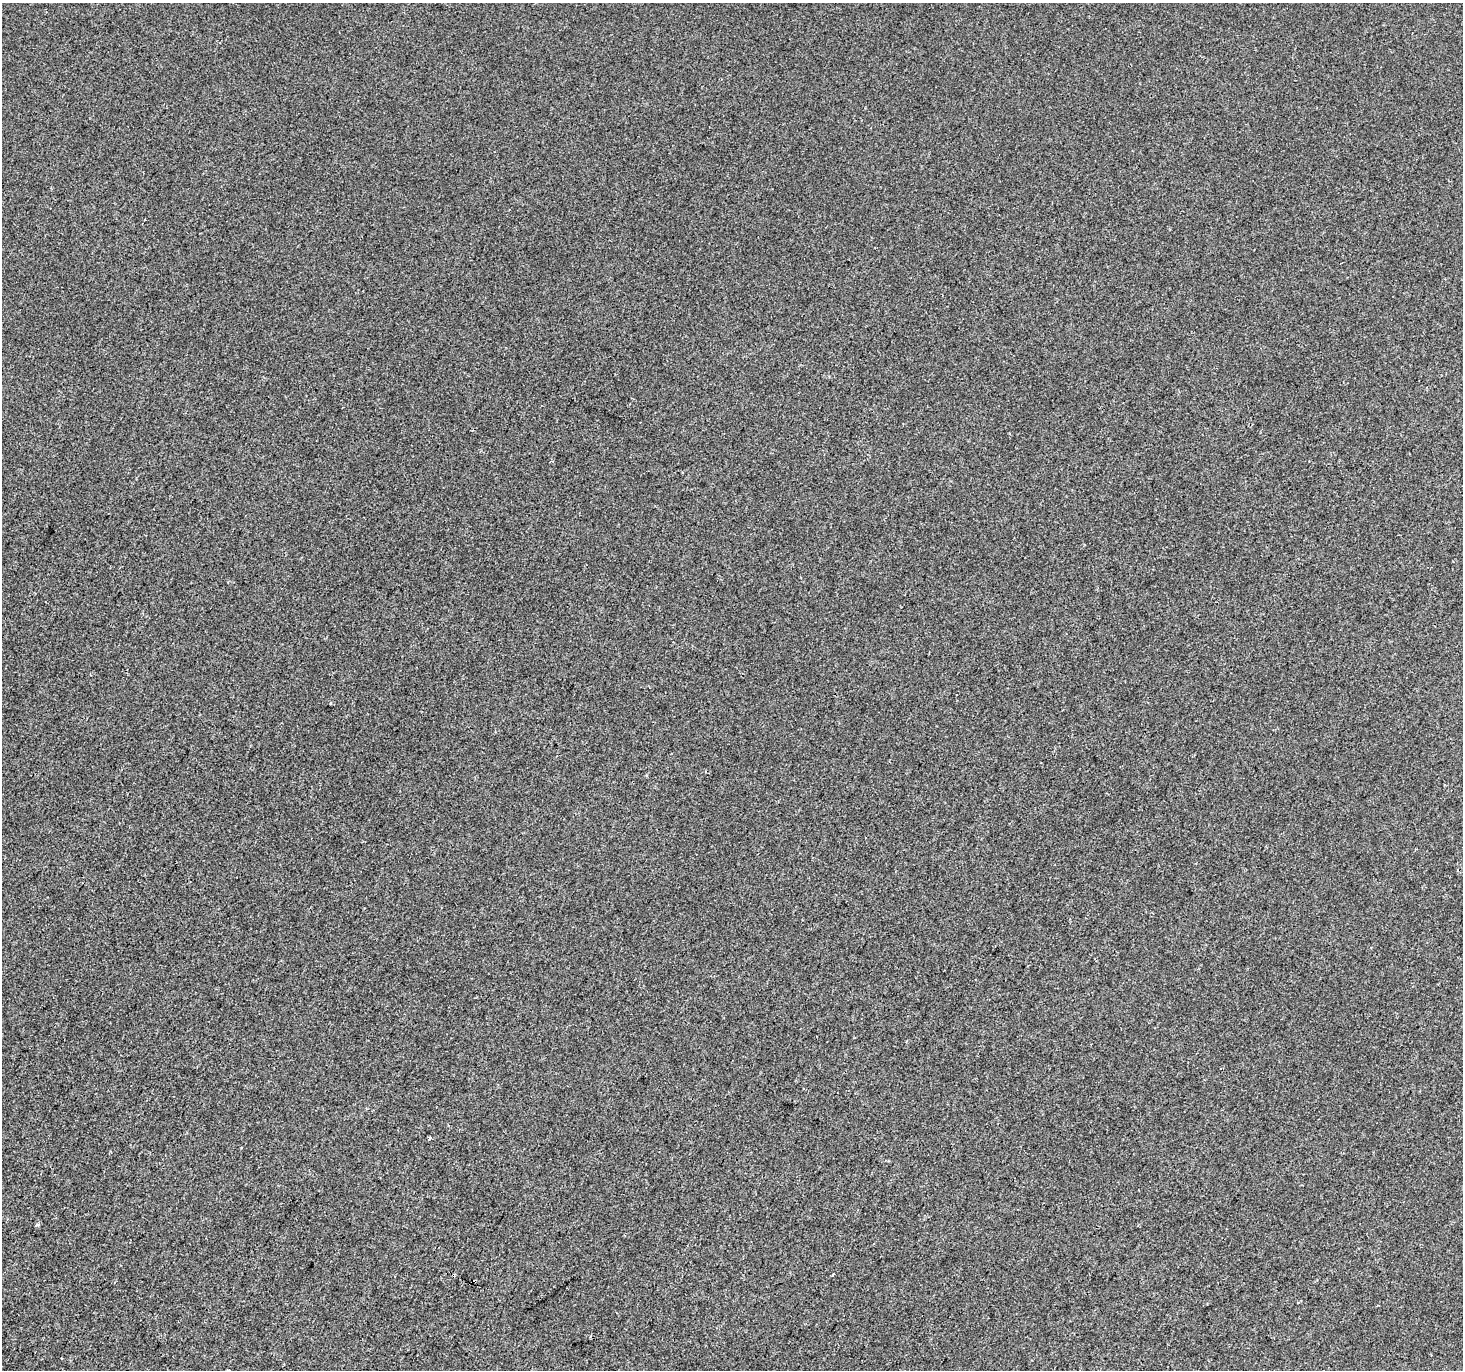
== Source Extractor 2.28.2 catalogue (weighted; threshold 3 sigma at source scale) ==
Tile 7 of 4 x 4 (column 3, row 2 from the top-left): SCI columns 2927-4387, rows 2997-4364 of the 5847 x 5926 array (HDU 1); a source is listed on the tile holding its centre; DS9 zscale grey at full resolution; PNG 1465 x 1372 px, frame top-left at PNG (2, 3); no overlay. Shown black and unused: <1% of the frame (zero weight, under 2 of 3 exposures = <1% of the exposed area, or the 3 px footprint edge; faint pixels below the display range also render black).
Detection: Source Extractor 2.28.2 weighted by HDU 2 'WHT'; one run over the whole footprint, this tile lists its part. Background -6.75e-04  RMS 0.0041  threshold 0.0187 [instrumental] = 3 sigma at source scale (4.5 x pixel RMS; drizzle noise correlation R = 1.50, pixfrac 1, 0.0396/0.0396 arcsec/px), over >= 5 px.
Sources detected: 4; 1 cosmic-ray / hot-pixel residue — not listed; the other 3 listed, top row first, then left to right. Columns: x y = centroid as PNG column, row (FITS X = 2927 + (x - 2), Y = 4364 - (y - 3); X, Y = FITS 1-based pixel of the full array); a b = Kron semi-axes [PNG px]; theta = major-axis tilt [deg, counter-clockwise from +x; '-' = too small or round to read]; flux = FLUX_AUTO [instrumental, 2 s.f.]
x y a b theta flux
429 1139 5 3 - 0.65
37 1225 4 3 - 1.3
228 1370 3 3 - 0.52
Isophote crosses this tile's border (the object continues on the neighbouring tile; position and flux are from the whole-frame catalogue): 1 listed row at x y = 228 1370